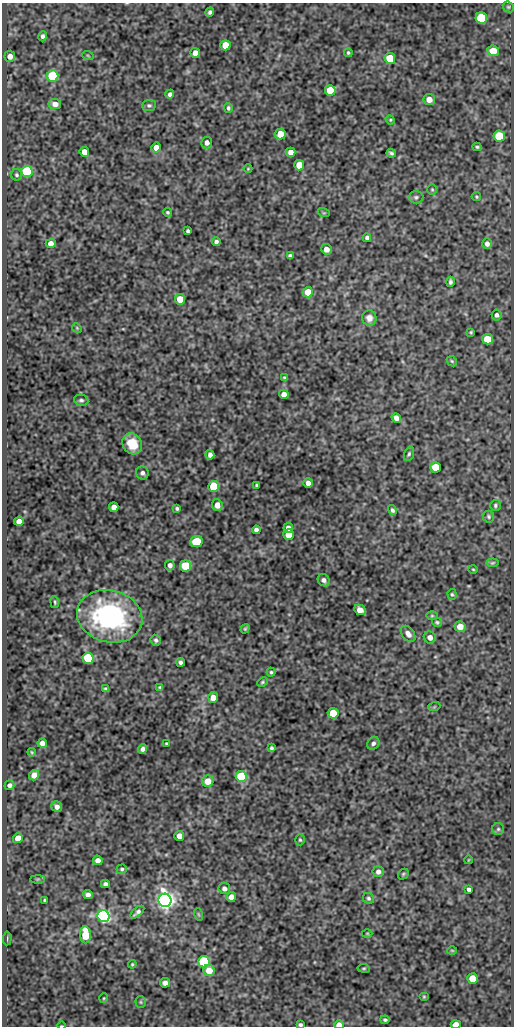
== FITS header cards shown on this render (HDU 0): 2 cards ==
NAXIS1  =                  512
NAXIS2  =                 1024

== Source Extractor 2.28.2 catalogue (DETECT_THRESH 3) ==
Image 512 x 1024 px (HDU 0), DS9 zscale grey, 1 PNG px = 1 image px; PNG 516 x 1028 px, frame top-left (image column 1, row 1024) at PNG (2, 3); each listed source drawn as its Kron ellipse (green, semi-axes under 4 px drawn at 4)
Background 108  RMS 0.55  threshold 1.64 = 3 sigma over >= 5 px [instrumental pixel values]
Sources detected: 150; all 150 listed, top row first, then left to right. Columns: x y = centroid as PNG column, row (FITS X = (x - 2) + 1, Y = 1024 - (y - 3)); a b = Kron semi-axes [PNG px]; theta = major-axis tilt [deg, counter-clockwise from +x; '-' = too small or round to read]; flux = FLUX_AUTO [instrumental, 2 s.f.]
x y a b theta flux
508 7 6 5 - 54
210 12 4 3 - 89
481 18 6 5 - 3000
43 36 5 4 - 90
225 45 5 5 - 620
493 51 6 5 - 620
195 53 5 5 - 270
348 53 4 4 - 52
10 56 5 5 - 190
88 56 6 3 -20 34
390 58 5 5 - 1100
53 76 5 5 - 3900
330 90 5 5 - 1100
170 94 4 4 - 100
429 99 6 5 - 300
55 104 6 5 - 240
149 105 7 5 7 73
228 108 5 4 - 63
390 120 5 4 - 41
280 134 5 5 - 720
499 136 6 5 - 1700
207 143 6 5 - 160
477 147 4 3 - 53
156 148 5 5 - 350
84 152 5 4 - 430
291 152 5 4 - 210
391 153 5 3 - 72
299 165 5 5 - 660
248 169 4 3 - 26
27 172 5 5 - 4400
17 175 5 5 - 66
432 189 5 5 - 47
416 197 7 6 - 84
476 197 5 4 - 43
167 212 4 3 - 45
324 213 6 4 -17 36
188 231 4 3 - 65
367 238 4 4 - 100
216 242 4 4 - 96
51 243 5 4 - 230
487 244 5 5 - 140
326 249 5 5 - 250
290 256 4 4 - 94
450 282 5 3 - 78
308 292 5 5 - 660
180 299 5 5 - 620
497 315 5 5 - 92
369 318 8 7 - 210
77 328 5 4 - 39
471 332 3 3 - 36
487 339 5 5 - 700
452 361 6 4 -45 49
285 378 4 3 - 46
284 394 5 4 - 230
81 400 7 5 -8 84
396 418 5 4 - 180
132 444 11 9 -56 710
409 454 7 5 70 68
210 455 5 4 - 130
435 467 5 5 - 740
142 473 7 6 - 110
308 483 5 4 - 190
257 485 3 3 - 51
213 486 5 5 - 1600
217 505 6 5 - 280
495 505 6 5 - 71
114 507 5 4 - 240
177 508 3 3 - 61
392 510 5 4 - 72
489 517 6 5 - 65
19 521 5 4 - 210
288 528 5 4 - 190
256 530 4 4 - 100
288 534 5 5 - 550
196 541 6 5 - 1500
492 563 6 4 7 46
170 565 5 4 - 140
186 566 5 5 - 1800
473 569 5 3 - 34
324 580 6 5 - 120
452 594 5 4 - 54
55 602 6 3 -82 41
360 610 6 5 - 370
110 616 33 26 -14 5400
432 616 6 4 1 46
437 622 5 4 - 57
460 626 5 5 - 380
245 629 5 3 - 44
408 634 9 6 -52 180
430 637 6 6 - 190
156 640 5 5 - 82
88 658 5 5 - 2500
181 662 4 4 - 88
271 672 4 4 - 50
262 682 5 3 - 48
160 687 3 3 - 42
106 689 4 3 - 68
213 698 5 5 - 330
434 707 6 4 19 37
333 713 5 5 - 1000
42 743 5 4 - 170
166 743 3 3 - 44
373 743 7 5 55 110
271 748 4 3 - 62
143 749 4 4 - 120
32 752 4 3 - 37
34 775 5 5 - 280
241 776 5 5 - 2100
208 781 6 5 - 490
9 785 5 4 - 110
57 807 6 5 - 160
498 829 6 6 - 71
179 836 5 5 - 260
18 838 5 5 - 330
300 840 5 4 - 52
98 860 5 4 - 190
468 860 4 2 - 25
122 869 5 4 - 57
378 872 5 5 - 120
403 874 6 4 47 48
37 879 7 4 0 46
105 884 4 4 - 93
224 888 5 5 - 120
469 889 4 4 - 99
88 895 5 4 - 150
231 897 5 5 - 210
368 898 6 5 - 71
45 900 3 3 - 55
165 900 7 6 - 25000
137 912 8 3 40 110
198 914 6 4 -71 46
104 916 6 6 - 10000
367 933 5 3 - 33
85 935 8 5 -85 980
7 938 7 3 85 37
452 950 5 3 - 33
204 962 6 5 - 2800
132 964 4 3 - 41
364 968 6 3 -7 40
209 971 6 5 - 500
473 978 5 5 - 670
165 983 5 5 - 150
424 997 5 3 - 34
104 998 5 3 - 33
141 1002 6 5 - 58
385 1020 4 3 - 63
456 1024 5 4 - 280
300 1025 4 3 - 64
339 1025 5 4 - 250
62 1026 4 2 - 31
At the frame edge (FLAGS 8, measured only in part): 4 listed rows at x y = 456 1024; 300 1025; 339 1025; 62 1026